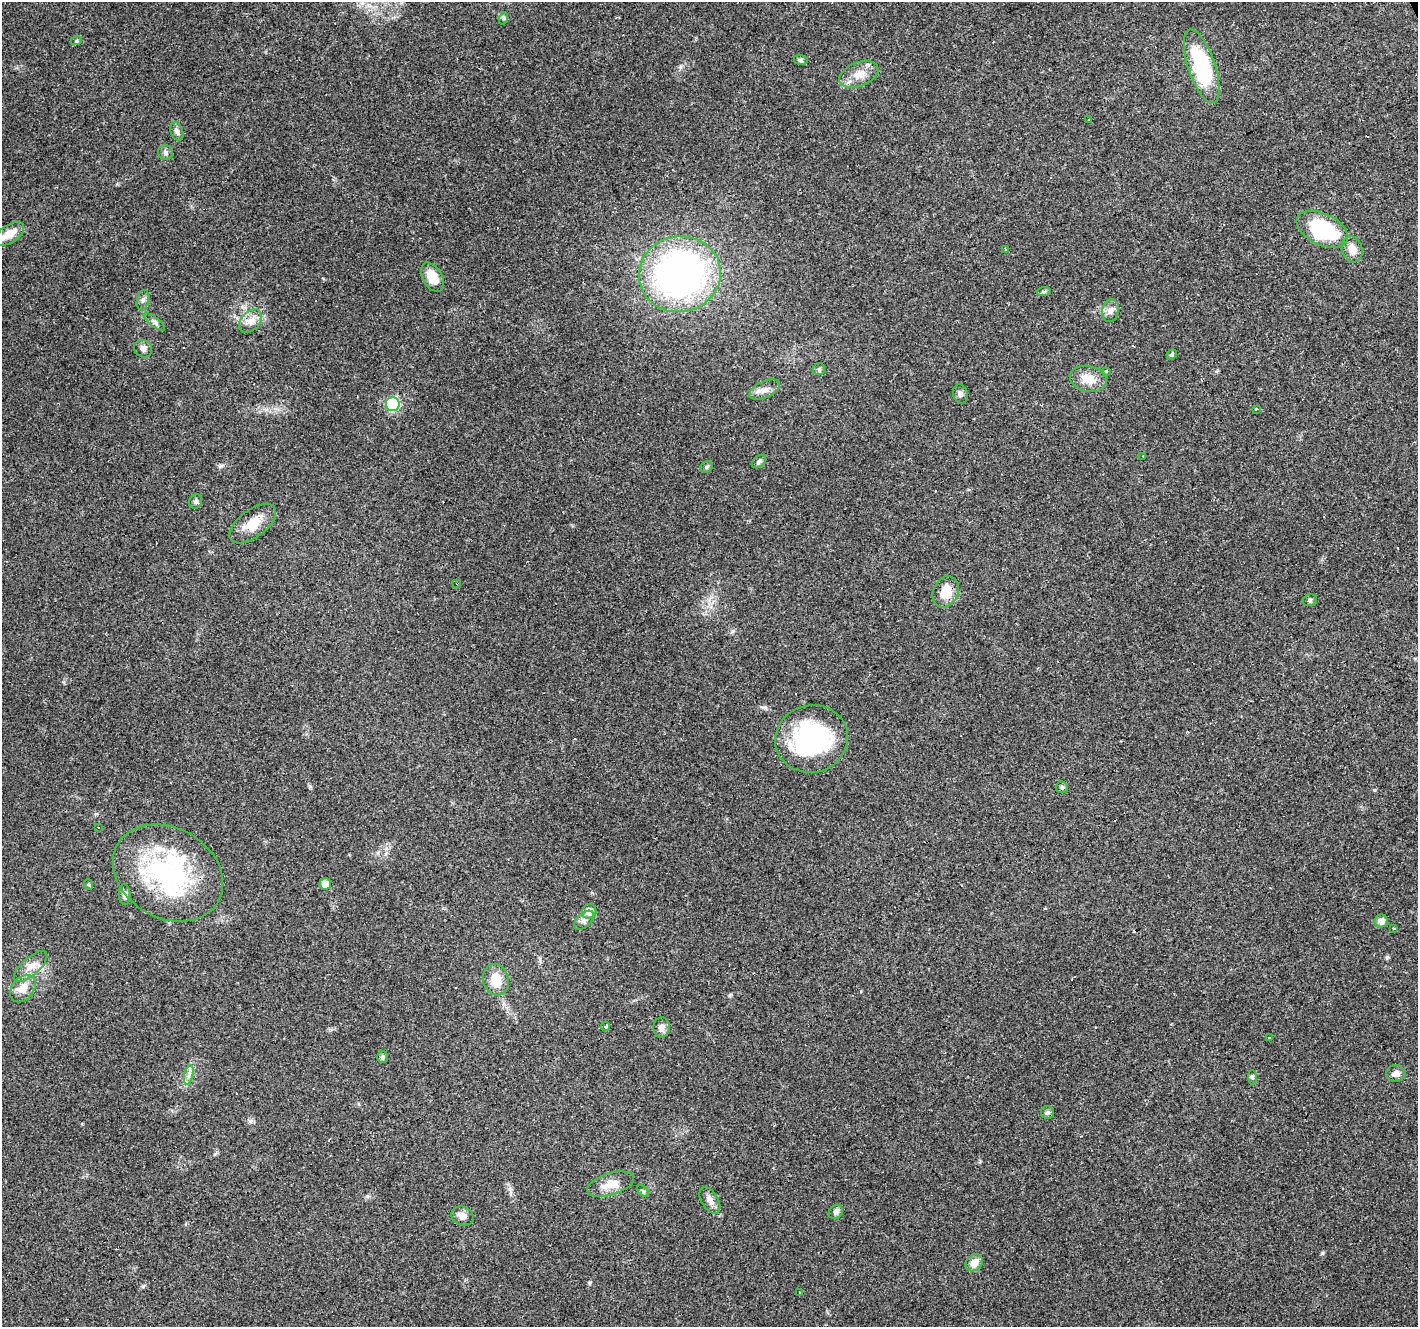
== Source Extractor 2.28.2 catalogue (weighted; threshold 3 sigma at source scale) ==
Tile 10 of 4 x 4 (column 2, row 3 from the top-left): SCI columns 1417-2832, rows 1412-2736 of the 5664 x 5529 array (HDU 1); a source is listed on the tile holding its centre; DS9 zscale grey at full resolution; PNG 1420 x 1329 px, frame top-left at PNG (2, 2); each listed source drawn as its Kron ellipse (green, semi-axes under 4 px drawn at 4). Shown black and unused: <1% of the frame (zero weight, under 3 of 4 exposures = <1% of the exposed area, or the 3 px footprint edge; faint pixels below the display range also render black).
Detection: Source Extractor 2.28.2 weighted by HDU 2 'WHT'; one run over the whole footprint, this tile lists its part. Background 0.117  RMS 0.0059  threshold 0.0265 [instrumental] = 3 sigma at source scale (4.5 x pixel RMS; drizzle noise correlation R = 1.50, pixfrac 1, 0.0396/0.0396 arcsec/px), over >= 5 px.
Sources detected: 79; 12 cosmic-ray / hot-pixel residue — neither listed nor drawn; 2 inside a brighter listed object's ellipse — not listed separately; the other 65 listed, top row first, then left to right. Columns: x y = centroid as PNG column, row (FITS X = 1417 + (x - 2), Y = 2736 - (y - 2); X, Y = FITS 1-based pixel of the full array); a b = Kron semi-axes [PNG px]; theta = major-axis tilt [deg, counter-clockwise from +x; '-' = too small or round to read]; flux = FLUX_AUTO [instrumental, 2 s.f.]
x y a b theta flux
504 18 6 4 72 0.82
76 41 6 3 17 0.73
801 60 7 5 -16 1.1
1202 66 39 13 -72 55
859 74 21 12 21 8
1089 119 3 2 - 0.64
177 131 10 6 -69 2.2
165 153 7 7 - 1.7
1322 229 27 15 -26 50
10 234 16 9 34 8.1
1006 249 2 2 - 0.77
1352 249 13 10 -71 5.8
680 274 41 38 12 230
432 277 16 9 -60 11
1044 292 7 4 2 1
143 300 10 6 76 1.9
1110 311 11 8 79 3.2
251 321 13 9 46 4.9
154 322 13 4 -38 1.9
143 349 9 8 - 2.3
1172 354 5 5 - 1.1
819 369 6 6 - 1.3
1106 371 4 3 - 0.97
1088 379 19 13 -12 9.1
765 390 16 8 25 4.1
960 394 10 7 -77 2
393 404 7 7 - 69
1256 409 3 3 - 2.2
1143 456 3 2 - 1.1
759 462 8 5 42 1.4
706 467 6 5 - 1.3
196 501 7 6 - 1.5
253 523 27 13 37 12
457 583 3 2 - 0.95
946 592 16 12 64 11
1310 600 7 5 16 1.1
812 739 36 33 12 80
1062 787 6 6 - 1.1
98 828 3 2 - 0.7
168 873 58 45 -30 93
325 884 6 5 - 7.2
89 885 5 3 - 0.62
125 895 10 6 -88 2.2
589 911 7 7 - 5.4
584 920 12 7 42 2.6
1381 921 6 6 - 3.7
1393 929 3 3 - 1.9
31 967 21 9 42 6.1
496 980 16 12 -73 11
23 989 15 11 53 7.6
605 1026 4 3 - 4.7
662 1027 10 8 84 2.9
1270 1038 3 2 - 1.5
382 1057 6 5 - 1.4
1396 1073 9 8 - 3
189 1075 10 4 77 2.2
1252 1077 7 4 -88 0.96
1048 1112 6 6 - 1.3
611 1184 24 11 17 8.9
643 1191 7 4 -44 1.1
710 1200 15 8 -59 3.7
836 1212 8 6 45 1.8
462 1216 11 9 -20 3.9
974 1263 9 7 44 6.4
799 1292 3 2 - 0.57
Overlapping masked pixels (flux is a lower limit): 1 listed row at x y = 457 583
Unlisted compact peaks at least as high as the median listed source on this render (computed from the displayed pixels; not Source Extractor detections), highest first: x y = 1322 1253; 221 466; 765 708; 590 1282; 1387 957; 310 786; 733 631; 250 1121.